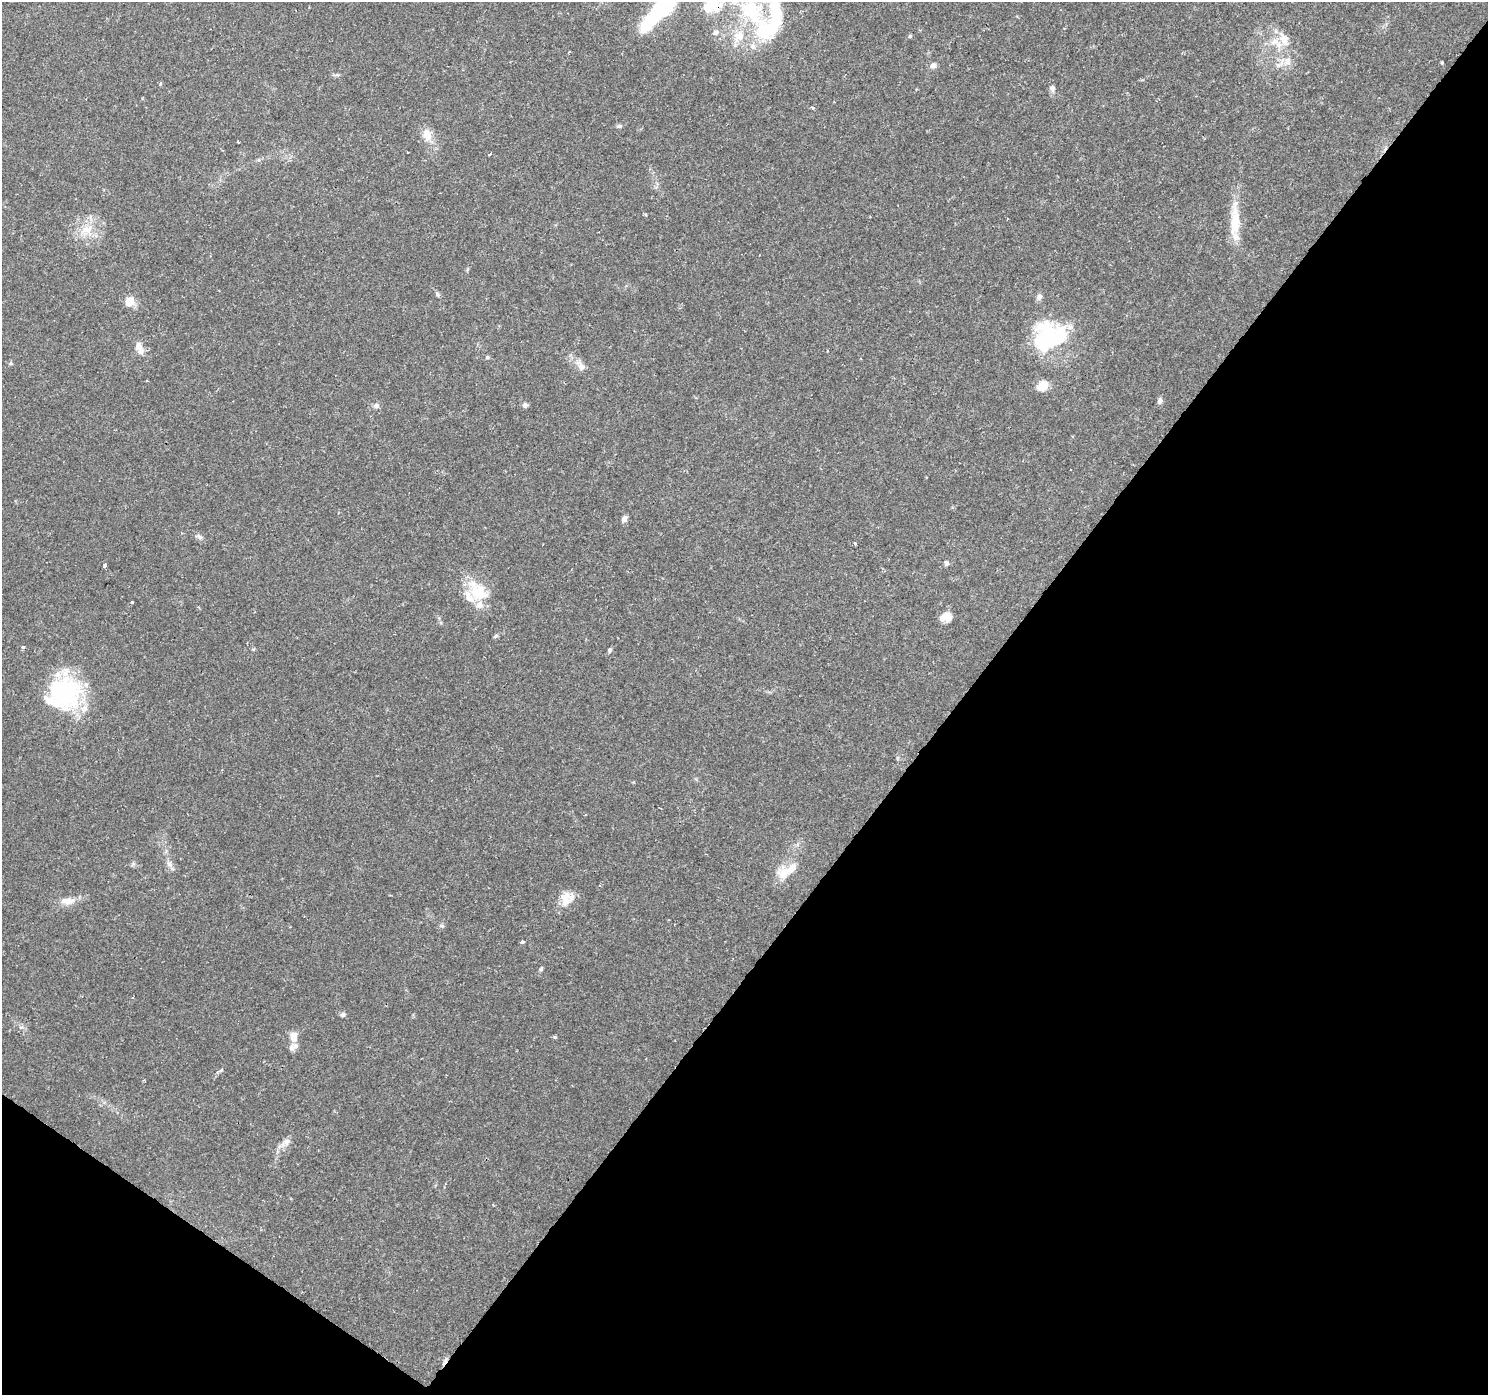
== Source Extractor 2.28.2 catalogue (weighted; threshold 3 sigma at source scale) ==
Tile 15 of 4 x 4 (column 3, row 4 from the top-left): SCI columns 2975-4460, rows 181-1573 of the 5953 x 5998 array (HDU 1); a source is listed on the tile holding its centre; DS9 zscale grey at full resolution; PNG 1490 x 1397 px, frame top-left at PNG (2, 2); no overlay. Shown black and unused: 39% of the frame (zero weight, under 2 of 3 exposures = <1% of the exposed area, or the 3 px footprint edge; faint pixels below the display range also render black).
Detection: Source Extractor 2.28.2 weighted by HDU 2 'WHT'; one run over the whole footprint, this tile lists its part. Background 0.0415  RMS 0.0033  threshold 0.015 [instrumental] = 3 sigma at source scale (4.5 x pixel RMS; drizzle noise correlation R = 1.50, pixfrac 1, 0.0396/0.0396 arcsec/px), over >= 5 px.
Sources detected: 68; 2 inside a brighter object's white glare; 1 cosmic-ray / hot-pixel residue — not listed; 8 inside a brighter listed object's ellipse — not listed separately; the other 57 listed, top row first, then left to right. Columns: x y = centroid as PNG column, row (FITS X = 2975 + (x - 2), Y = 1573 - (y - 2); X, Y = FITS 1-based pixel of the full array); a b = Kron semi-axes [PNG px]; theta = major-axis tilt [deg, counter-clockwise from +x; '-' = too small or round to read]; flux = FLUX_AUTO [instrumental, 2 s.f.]
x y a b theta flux
707 7 12 9 -82 3.5
662 8 45 12 48 59
752 11 39 24 -58 27
715 32 8 6 13 1.1
739 36 18 14 33 6.3
910 36 4 4 - 0.52
1284 39 21 10 -70 4.7
569 52 3 2 - 0.27
1288 60 13 7 69 2.3
1442 63 3 3 - 0.57
933 65 8 6 15 1.3
160 84 5 3 - 0.33
1052 88 9 6 -88 1.2
813 108 3 3 - 0.52
619 126 8 4 -1 0.56
427 135 17 10 -71 4.2
408 152 3 2 - 0.45
490 154 3 3 - 2.3
1007 219 3 2 - 0.25
1235 223 49 11 90 10
87 229 18 11 14 5.4
437 294 8 5 -60 0.63
1039 297 8 7 - 1.1
130 302 12 11 - 3.3
1048 338 39 37 78 30
139 347 14 7 -66 3.5
487 357 5 4 - 0.5
581 367 12 9 -59 2.1
1043 386 9 8 - 6.3
1160 401 7 6 - 1.1
525 405 7 6 - 0.88
376 406 8 6 25 0.97
926 477 3 2 - 0.25
624 519 10 6 57 0.98
200 537 8 5 -36 0.91
855 543 3 2 - 0.66
947 563 7 6 - 0.72
105 566 4 3 - 2.3
478 591 33 20 -51 12
132 602 3 3 - 0.34
946 617 13 10 14 3.2
496 636 7 4 38 0.55
23 647 3 3 - 1.2
610 650 7 4 72 0.55
67 692 42 37 -10 37
169 864 10 7 -62 1.6
784 873 19 18 - 6.3
68 901 22 9 3 3.4
566 901 16 12 50 4.2
442 926 7 5 5 0.62
522 942 3 3 - 1.9
541 969 5 5 - 0.48
343 1014 7 6 - 0.77
294 1037 14 9 -85 3.1
555 1037 5 3 - 0.35
221 1070 7 4 45 0.53
286 1142 15 8 40 2.2
Overlapping masked pixels (flux is a lower limit): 1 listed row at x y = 662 8
Isophote crosses this tile's border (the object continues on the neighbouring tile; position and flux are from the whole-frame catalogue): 1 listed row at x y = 662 8